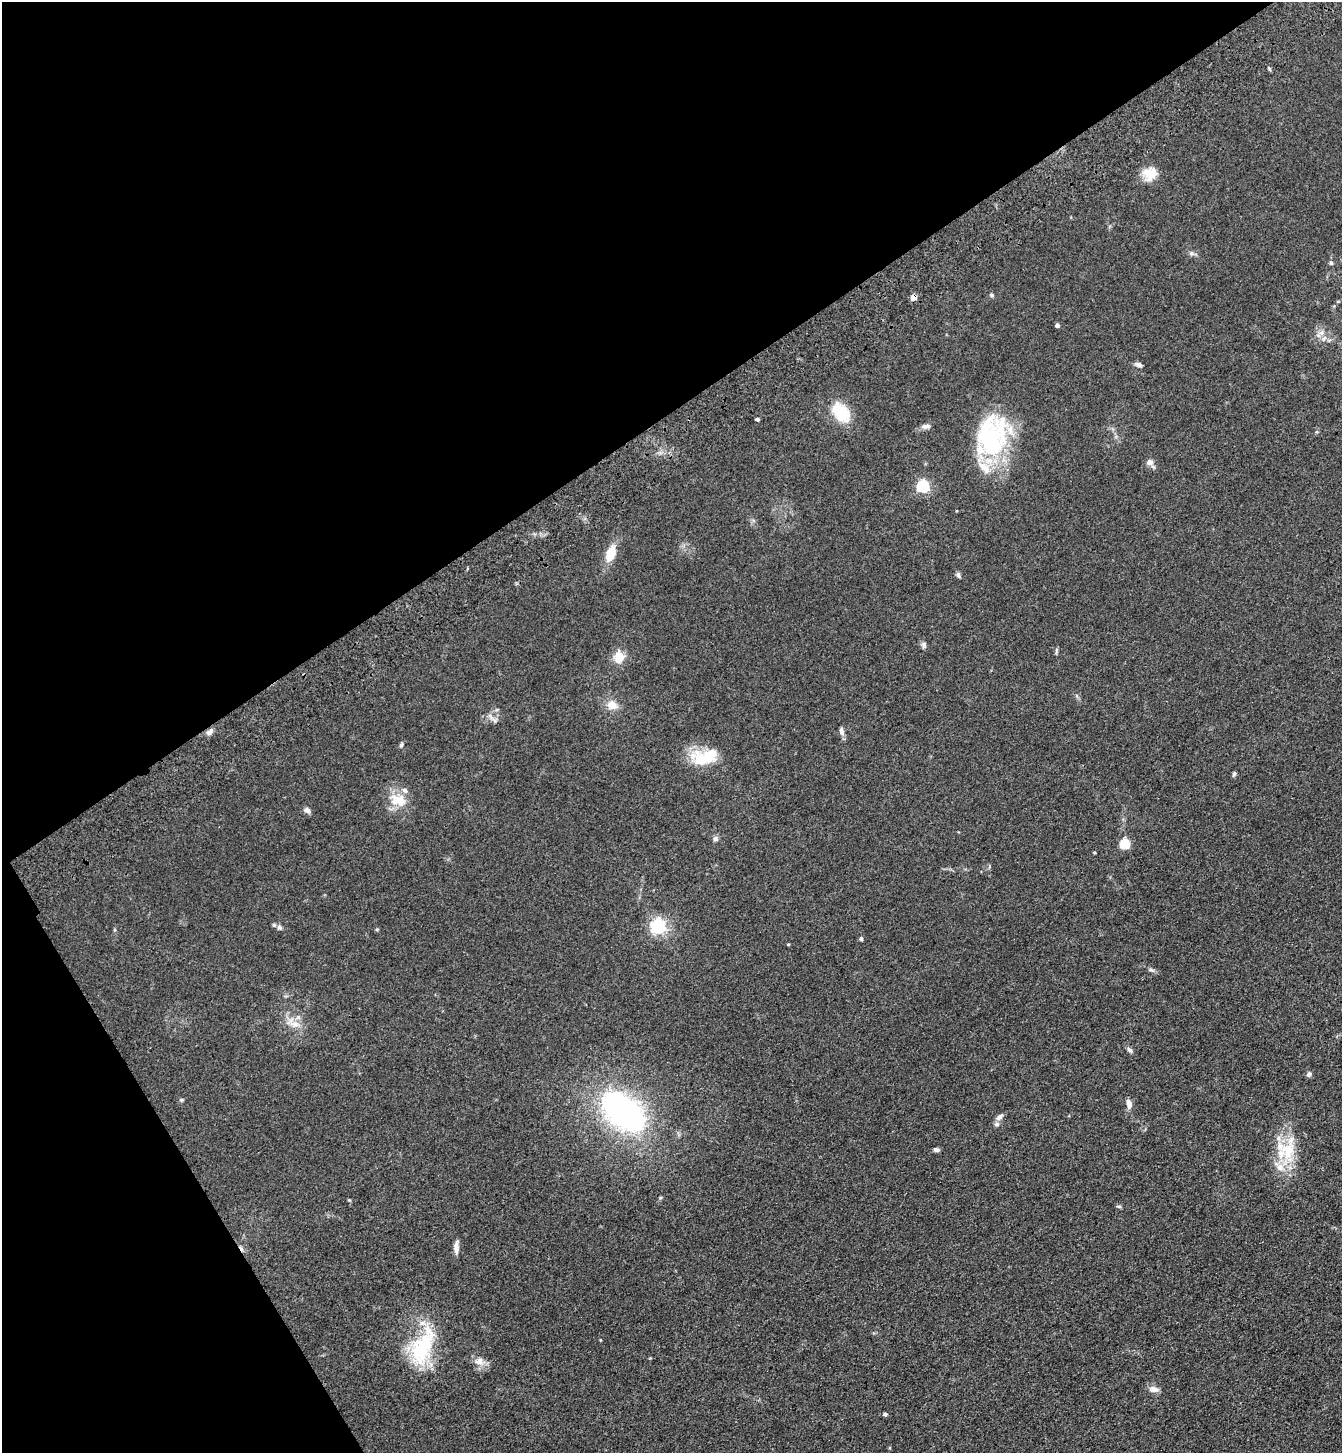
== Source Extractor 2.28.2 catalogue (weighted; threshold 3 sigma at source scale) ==
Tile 5 of 4 x 4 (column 1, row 2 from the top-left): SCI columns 233-1572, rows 3008-4458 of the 5960 x 6015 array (HDU 1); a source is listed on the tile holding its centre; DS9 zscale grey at full resolution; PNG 1344 x 1455 px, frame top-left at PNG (2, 2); no overlay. Shown black and unused: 34% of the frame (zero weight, under 3 of 4 exposures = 6% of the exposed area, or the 3 px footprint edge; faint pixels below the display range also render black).
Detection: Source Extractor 2.28.2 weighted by HDU 2 'WHT'; one run over the whole footprint, this tile lists its part. Background 0.0854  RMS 0.0083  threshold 0.0375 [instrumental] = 3 sigma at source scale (4.5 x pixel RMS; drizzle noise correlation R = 1.50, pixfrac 1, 0.05/0.05 arcsec/px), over >= 5 px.
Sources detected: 62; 1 inside a brighter object's white glare — not listed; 9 inside a brighter listed object's ellipse — not listed separately; the other 52 listed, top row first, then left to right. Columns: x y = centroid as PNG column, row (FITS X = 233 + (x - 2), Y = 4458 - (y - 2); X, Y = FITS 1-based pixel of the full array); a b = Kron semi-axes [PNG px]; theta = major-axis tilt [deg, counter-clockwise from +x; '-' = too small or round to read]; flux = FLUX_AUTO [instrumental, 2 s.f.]
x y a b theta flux
1149 174 17 16 - 13
1192 253 8 6 -20 2.1
1331 263 6 5 - 1.4
991 295 6 4 -28 1.3
914 297 6 5 - 6
1057 325 4 4 - 2.8
1320 333 17 7 35 5
1139 364 9 5 -26 2.4
841 412 28 18 -54 26
757 419 4 3 - 2.1
924 426 8 7 - 2.8
990 442 61 34 60 98
1150 462 9 7 -14 4.5
923 486 6 5 - 120
611 553 13 8 70 20
958 575 7 5 -69 1.9
924 645 9 6 -72 2.3
619 657 12 11 - 14
612 705 12 10 -24 9.6
494 720 10 5 -54 2.5
841 731 11 6 -80 3.2
209 732 10 6 35 3.9
401 745 6 4 73 1.4
704 757 33 17 10 33
1234 774 7 4 79 1.4
400 800 20 16 -47 17
307 810 8 6 -36 3.5
715 839 7 7 - 2.2
1125 844 5 5 - 54
1094 852 3 3 - 0.76
658 926 6 6 - 240
279 927 7 6 - 1.8
377 929 5 3 - 0.78
861 939 4 4 - 1.7
788 944 3 3 - 0.85
1151 970 9 3 -5 1.6
294 1024 19 10 -10 9
1130 1050 9 5 -51 2.2
1309 1074 7 6 - 2.1
181 1100 6 5 - 1.2
1129 1104 12 7 -81 4.5
623 1112 45 27 -41 230
999 1117 12 6 33 3
936 1150 7 5 -12 2.2
1288 1151 41 18 76 33
1119 1206 7 3 -8 1.1
456 1247 15 6 -89 4.9
600 1340 4 3 - 0.59
423 1347 53 23 67 62
479 1361 13 12 - 6.7
1154 1389 13 7 -8 5
885 1414 4 4 - 2.2
Overlapping masked pixels (flux is a lower limit): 1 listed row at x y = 914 297